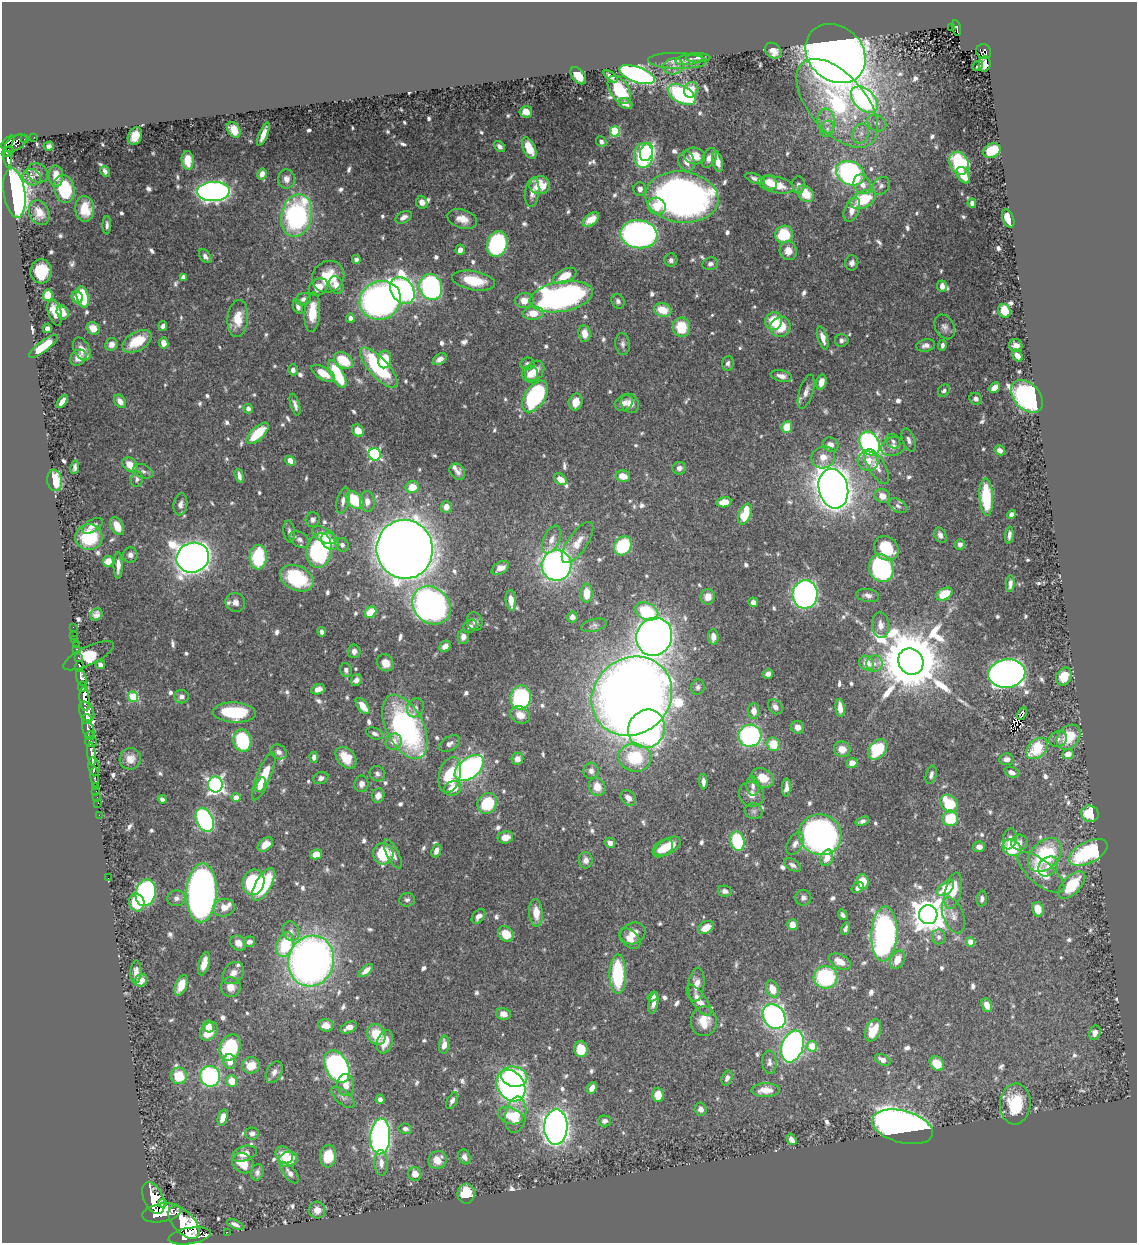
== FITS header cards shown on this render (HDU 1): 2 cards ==
NAXIS1  =                 1135
NAXIS2  =                 1241

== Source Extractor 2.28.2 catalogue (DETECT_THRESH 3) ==
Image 1135 x 1241 px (HDU 1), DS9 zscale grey, 1 PNG px = 1 image px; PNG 1139 x 1245 px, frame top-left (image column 1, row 1241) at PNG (2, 2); each listed source drawn as its Kron ellipse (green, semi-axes under 4 px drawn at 4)
Background 0.549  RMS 0.0088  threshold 0.0264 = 3 sigma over >= 5 px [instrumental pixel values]
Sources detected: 813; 1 with non-positive FLUX_AUTO (blend fragments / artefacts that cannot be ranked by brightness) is neither listed nor drawn; of the other 812, the 500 brightest by FLUX_AUTO listed and drawn (312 fainter detections omitted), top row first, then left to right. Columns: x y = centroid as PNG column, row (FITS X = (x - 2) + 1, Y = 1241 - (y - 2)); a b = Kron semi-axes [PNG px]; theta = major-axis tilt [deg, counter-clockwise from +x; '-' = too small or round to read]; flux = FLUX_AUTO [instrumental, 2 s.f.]
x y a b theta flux
951 27 2 2 - 6.6
957 28 8 4 -78 100
773 51 9 7 -44 5.8
984 52 8 7 - 140
836 54 32 27 -42 1100
698 58 12 4 1 2.3
689 59 14 5 10 2.3
677 61 29 8 -2 7.1
985 64 8 6 82 3.4
673 66 10 8 14 3.5
978 66 6 3 43 4.1
637 75 18 7 -20 200
578 76 10 6 -50 11
611 76 8 3 -38 2.3
619 90 15 9 -56 27
691 90 8 7 - 8.1
682 94 15 8 -28 81
864 100 16 10 -44 150
837 103 53 28 -50 89
625 104 7 5 -24 3.2
526 112 6 5 - 7.7
826 121 12 8 -82 5.1
877 123 10 7 -29 3.1
827 129 8 6 63 2.4
234 130 8 6 -60 8.1
615 131 5 5 - 40
263 134 12 4 68 5.2
861 134 10 8 67 3.8
135 136 9 7 65 7.9
34 137 2 2 - 4.6
25 139 3 2 - 11
8 142 8 4 43 260
601 142 5 4 - 2
16 143 12 7 33 250
49 146 5 4 - 2
500 146 6 4 -47 2.3
529 148 11 6 -66 15
992 150 9 7 32 18
8 152 6 4 31 170
647 152 9 6 70 58
643 155 12 9 85 100
694 156 10 8 -10 10
709 158 10 6 61 4.4
8 159 8 3 -80 160
188 160 9 6 -85 8.9
686 161 10 8 -72 5.6
718 161 11 5 -76 6.5
959 163 12 9 -61 58
105 171 6 3 -62 2.2
38 173 11 9 -36 3.5
850 173 15 11 -26 160
262 174 6 4 62 4
963 175 9 6 -58 8.4
56 176 10 7 -88 8.3
32 177 9 8 - 2.9
286 179 9 8 - 3.6
755 179 10 4 -20 2.4
769 182 8 7 - 7
862 184 10 8 -58 5.5
540 185 10 9 - 15
776 185 18 8 -12 16
798 185 8 6 -88 2.3
881 186 10 7 48 2.8
64 189 14 10 -76 38
640 189 6 6 - 2.7
213 192 16 9 2 270
532 192 15 7 83 4.3
14 193 25 10 -82 330
806 194 9 7 -49 14
682 197 37 25 -7 380
863 200 13 8 25 31
422 202 6 5 - 4.4
972 203 4 4 - 2.2
657 206 9 8 - 10
85 209 13 9 -86 15
852 210 13 7 68 6.2
39 213 13 9 -64 7.7
297 216 21 15 77 110
404 217 9 5 30 3.3
462 219 15 9 -17 7.4
1008 219 10 5 -68 10
591 220 9 5 37 8.6
107 225 9 4 88 2
639 234 18 14 -7 240
784 234 9 8 - 31
497 244 13 10 73 89
460 250 5 4 - 3.2
788 251 9 8 - 7
205 256 8 5 -50 2.7
356 259 4 4 - 2.3
671 260 6 6 - 2
852 263 7 6 - 2.5
710 264 8 6 18 2
41 271 12 10 87 21
565 276 12 6 26 12
183 277 4 4 - 2.7
328 277 17 15 40 20
473 281 22 9 -10 20
336 285 9 7 -65 6.5
942 286 5 5 - 3.9
318 287 10 8 31 8.3
431 287 13 11 -71 140
402 290 14 11 -56 280
48 295 5 5 - 24
77 297 6 5 - 5.6
83 297 11 6 -78 32
561 297 32 15 10 230
303 299 8 6 19 2.5
380 300 21 19 26 360
524 301 9 7 6 7.1
618 301 7 6 - 2.1
298 307 7 5 -68 2.4
663 310 9 6 -16 13
1004 311 7 6 - 18
63 312 7 6 - 4.7
312 312 20 8 86 14
55 313 13 6 -74 11
533 313 10 6 6 9.9
350 318 4 4 - 2.8
238 319 18 10 84 12
774 321 9 8 - 15
163 326 5 4 - 2.5
681 327 9 8 - 20
780 327 10 10 - 15
945 327 13 9 -63 3.1
47 328 5 4 - 2.4
93 328 7 5 -41 7.3
585 334 8 6 -82 6.8
823 338 12 5 -74 5.4
842 340 7 6 - 2.1
137 341 16 9 29 20
163 343 5 5 - 5.6
111 344 6 6 - 3.6
622 344 11 7 -86 2.5
926 345 9 6 10 2.7
942 345 5 4 - 2.1
1016 345 7 6 - 3.7
43 346 17 5 37 20
82 349 12 7 -62 5.3
1017 356 6 4 -54 4.4
78 358 9 7 44 4.6
384 359 9 6 84 17
440 359 7 5 33 4
343 360 10 7 -35 22
728 363 7 6 - 2
527 364 7 6 - 1.9
379 368 26 9 -48 62
293 370 5 5 - 2.6
535 371 11 8 52 7.9
323 373 13 6 -30 11
337 374 15 6 -61 40
530 374 8 8 - 5
781 376 11 5 -12 4.2
821 382 8 5 76 5.2
994 388 6 4 43 7.5
944 391 7 5 48 2
806 392 17 7 72 4.2
535 396 18 10 57 90
1027 396 19 13 -47 180
976 399 6 6 - 2.4
120 401 7 5 -54 4.8
62 402 7 4 55 5.3
576 402 8 6 77 8.1
624 403 9 7 27 4.3
630 403 10 8 -58 5.3
295 405 11 4 -74 2.6
248 408 5 4 - 2.4
787 427 6 5 - 13
358 430 6 5 - 8.8
258 433 14 6 43 20
909 440 12 6 -70 2.9
893 441 8 6 -46 2.1
870 444 12 9 -63 200
830 445 8 7 - 4.4
893 447 12 9 15 4.3
1000 450 6 4 -32 3.2
375 454 6 6 - 100
823 457 12 11 - 7
290 461 5 4 - 7.4
868 461 10 10 - 7.7
130 465 8 6 -42 9.7
75 467 7 4 82 2.1
877 467 20 8 -60 6.5
679 468 7 6 - 2.4
143 471 10 6 -23 2
457 472 9 7 -52 2.9
239 476 7 3 -75 2.7
623 476 7 6 - 7.6
137 479 7 6 - 2
560 479 7 5 -38 6.8
55 480 11 7 -81 21
412 487 7 6 - 10
833 489 20 14 -76 970
882 496 8 6 -28 6
986 497 19 6 -87 33
355 500 10 7 -45 27
343 501 13 6 76 3.9
367 501 10 7 -90 5.1
724 502 7 5 10 7.8
180 504 11 7 81 3.2
898 506 10 6 -32 2.2
446 507 6 5 - 4
745 514 11 6 68 23
1011 514 5 4 - 2.4
313 520 7 7 - 2.2
92 526 11 6 32 3.9
117 526 10 6 -64 8
289 531 11 5 -83 2.1
324 535 13 7 -30 8.5
940 535 8 5 -63 2.9
1009 535 8 4 85 2.4
89 537 13 13 - 32
552 539 14 8 66 5
300 540 11 7 -33 3
330 541 10 7 -45 7.8
577 543 24 9 55 9.4
960 544 5 5 - 2.9
342 545 7 6 - 2.3
623 546 10 8 54 38
886 548 13 11 -47 22
405 549 29 28 - 1600
319 550 17 12 78 110
130 555 7 7 - 2.7
258 557 12 8 87 38
193 558 16 14 22 830
108 561 5 5 - 7.3
556 565 15 15 - 260
118 566 13 4 89 4.4
500 568 9 6 32 5.8
881 568 14 12 -72 77
297 578 18 12 -26 38
1010 584 8 4 85 2.7
587 593 9 6 90 12
805 594 14 12 84 290
944 594 9 5 27 19
868 595 11 6 -10 2.8
708 597 8 7 - 6.8
511 600 10 5 -84 6.4
235 602 10 9 - 3.3
753 602 5 5 - 2.7
431 605 21 17 -44 340
647 611 12 8 -24 36
371 612 6 5 - 18
96 614 6 6 - 2.6
572 617 5 5 - 3.7
475 621 9 7 -72 2.3
594 625 13 6 15 2.1
881 625 13 8 -85 4.3
470 626 7 6 - 2.2
73 627 2 2 - 7.3
322 632 5 4 - 2.4
74 635 2 2 - 4
463 637 7 5 89 4
654 637 19 17 65 570
713 637 8 5 -87 4.6
75 639 2 2 - 9.2
76 644 2 2 - 7.6
445 646 6 5 - 4.4
77 649 3 3 - 36
354 651 7 6 - 2.7
88 656 27 9 26 28
78 658 3 2 - 86
911 661 13 12 - 6700
385 663 9 7 -48 6.9
867 663 8 7 - 8.2
874 664 8 8 - 3.7
100 665 4 4 - 2.7
79 666 6 3 89 190
346 670 7 5 -79 2.2
1007 673 19 14 9 450
768 674 5 4 - 3.1
81 677 8 5 -72 850
1064 677 9 7 64 14
356 680 6 5 - 3
82 687 5 3 - 290
698 687 7 6 - 2
318 689 7 5 19 4.1
632 696 42 37 41 1100
133 697 5 5 - 37
181 697 7 6 - 2.9
521 698 12 10 80 83
84 699 12 5 -85 1600
363 706 9 5 -52 8.8
775 707 8 6 -49 3
415 708 10 8 62 3.3
840 708 9 4 -84 5.5
754 711 8 5 89 5.3
87 712 10 7 -66 470
234 713 21 10 -3 40
1022 714 7 4 67 2
520 715 10 8 -32 6.6
87 719 5 4 - 330
405 727 35 18 -63 150
798 727 6 6 - 4.4
88 729 10 5 -69 590
647 729 19 18 - 240
375 733 9 5 -22 2.3
89 736 4 3 - 120
750 736 11 11 - 120
1069 737 14 10 50 19
1058 739 9 7 21 2.8
91 741 6 5 - 180
242 741 11 9 -78 51
394 742 8 7 - 5.3
450 744 11 7 31 2.8
773 744 7 6 - 14
842 749 8 7 - 7.3
878 749 11 8 51 37
1037 749 12 8 46 25
279 752 8 7 - 2.6
92 754 12 4 -84 990
1068 754 6 5 - 5.8
314 757 5 4 - 2.1
346 758 12 8 -49 14
635 758 16 14 -6 31
130 759 11 10 - 5.4
517 759 6 5 - 4.1
1006 759 7 5 6 3.1
852 763 5 5 - 5.8
94 767 9 5 -79 1100
469 768 17 10 38 170
591 771 8 7 - 2.8
1012 772 7 5 -21 3.7
377 774 8 7 - 2.2
450 775 18 10 76 25
931 775 9 5 74 2.1
264 776 25 7 68 22
95 777 10 3 -86 70
321 778 8 6 23 2.5
763 778 12 9 -30 11
703 782 7 4 -87 3.2
361 784 8 7 - 3.8
215 785 8 7 - 200
260 785 8 4 69 4.8
95 786 3 3 - 29
753 786 10 6 -86 2.8
597 787 9 8 - 8.2
786 787 9 4 86 3.7
453 788 9 7 27 10
96 791 2 2 - 12
751 794 13 12 - 5.4
378 796 7 6 - 4.7
97 797 2 2 - 9.2
236 798 4 4 - 7.7
628 798 9 6 -48 3.6
162 799 4 4 - 2
98 803 2 2 - 8.8
487 803 11 9 52 32
949 804 10 7 -47 25
754 811 9 8 - 2
1090 814 9 8 - 19
99 815 2 2 - 9.3
950 818 8 8 - 23
205 820 12 8 -66 130
862 821 7 4 18 2
820 835 21 20 - 340
505 837 8 6 13 7.9
1010 839 10 7 78 4
737 841 10 7 -78 39
1020 842 8 8 - 3.4
610 843 5 5 - 3.4
795 844 12 7 60 3.3
265 845 9 6 41 6.7
668 846 14 7 30 17
979 847 6 5 - 2.8
663 848 11 7 36 11
1012 848 10 8 -29 27
436 851 7 4 68 3.9
1088 853 21 10 26 64
316 854 6 5 - 8.5
383 854 11 10 - 32
393 854 16 6 -64 4.5
1045 855 20 13 45 48
827 858 8 6 67 7.1
586 860 8 7 - 3.2
792 865 9 5 -31 2.7
1048 866 11 8 45 4.7
1041 872 29 12 -40 14
108 878 2 2 - 67
863 881 7 6 - 11
253 882 13 10 71 55
263 885 18 8 60 40
1072 885 17 9 46 25
858 888 6 5 - 3.4
946 888 10 5 42 20
725 891 7 5 -12 2.2
953 891 19 8 77 14
146 893 13 10 77 110
202 893 29 15 88 440
176 898 9 8 - 2.8
803 898 8 8 - 2.5
982 899 8 5 84 2.2
407 900 8 7 - 2
137 903 9 7 -73 22
224 908 11 8 13 5.5
1038 909 7 5 -75 7.9
536 913 14 7 -85 8.7
843 915 6 4 -55 1.9
928 915 9 9 - 1200
953 915 19 10 -69 5.8
478 916 8 5 49 3.5
792 925 5 5 - 7.5
706 928 8 6 33 7
845 929 6 3 72 2
291 931 10 8 -69 3.2
633 933 13 10 25 6.7
506 934 8 7 - 12
884 934 27 13 87 180
939 937 7 7 - 2.8
630 939 12 8 -42 5.3
249 942 6 5 - 2.7
970 942 4 4 - 7.1
238 943 8 7 - 5.3
285 945 12 8 71 29
897 960 10 6 63 8.1
311 961 26 23 73 400
840 962 12 6 -28 8.1
204 964 12 5 73 6.2
366 971 8 4 41 4.3
136 972 11 5 86 4.1
233 973 12 9 51 4.6
618 974 20 8 90 48
825 977 12 11 - 63
141 980 7 6 - 5.5
181 985 11 6 66 9.2
696 985 17 8 83 7.2
231 987 10 10 - 6.2
773 989 9 6 -66 11
653 997 5 4 - 2.3
699 1000 18 7 -54 8
653 1003 11 4 79 3.2
987 1005 7 5 -67 6.8
504 1014 7 6 - 4.9
774 1016 13 10 -56 170
704 1021 15 13 -89 12
326 1025 7 6 - 5.2
208 1027 6 5 - 6.2
349 1027 8 5 27 4.1
873 1030 11 7 66 16
209 1031 10 7 48 15
1095 1033 7 5 74 3.1
376 1034 11 9 -62 15
385 1042 12 7 72 7
444 1045 9 5 83 4.9
792 1046 16 10 71 210
812 1046 5 5 - 26
230 1047 14 10 69 59
581 1049 8 7 - 14
883 1060 8 5 -26 3.5
230 1061 7 6 - 5.4
769 1062 11 7 -86 2.8
937 1063 8 6 -45 11
251 1065 9 8 - 11
337 1067 17 11 -63 210
274 1072 11 7 62 3.5
179 1076 8 8 - 19
210 1076 10 10 - 83
514 1077 13 10 -12 66
727 1078 8 5 70 2.7
232 1081 6 5 - 11
346 1085 11 8 -84 5.6
511 1086 17 13 -56 210
592 1088 6 4 65 4.4
766 1090 14 7 1 8.3
658 1095 7 5 88 10
343 1097 14 6 -40 2.9
380 1099 4 4 - 2.7
452 1101 9 5 62 2.5
1015 1104 20 15 85 25
701 1109 6 6 - 3
516 1115 18 10 81 16
510 1116 13 8 -20 10
223 1117 8 5 73 6.6
604 1121 6 5 - 3
556 1127 17 11 88 650
902 1127 31 16 -15 520
405 1129 7 5 -8 2
252 1133 6 6 - 2.7
380 1136 18 10 87 220
791 1139 6 4 -58 3.5
244 1154 13 7 18 6.1
284 1155 9 7 -38 8.5
328 1156 11 8 84 15
465 1157 8 5 -64 2.6
288 1159 10 7 15 19
437 1160 9 9 - 7.4
243 1163 11 9 -32 15
381 1163 13 6 -88 4.5
257 1172 8 6 76 2.3
290 1173 13 6 -51 3.7
415 1174 7 6 - 5.8
466 1194 10 9 - 17
153 1198 17 9 -66 3400
163 1203 4 3 - 310
317 1210 8 8 - 5.4
162 1213 19 9 10 3300
184 1223 20 10 -48 3100
235 1224 9 4 -25 2.4
227 1232 2 2 - 5.9
189 1236 21 8 9 2300
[312 fainter detections neither listed nor drawn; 1 non-positive-flux detection neither listed nor drawn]